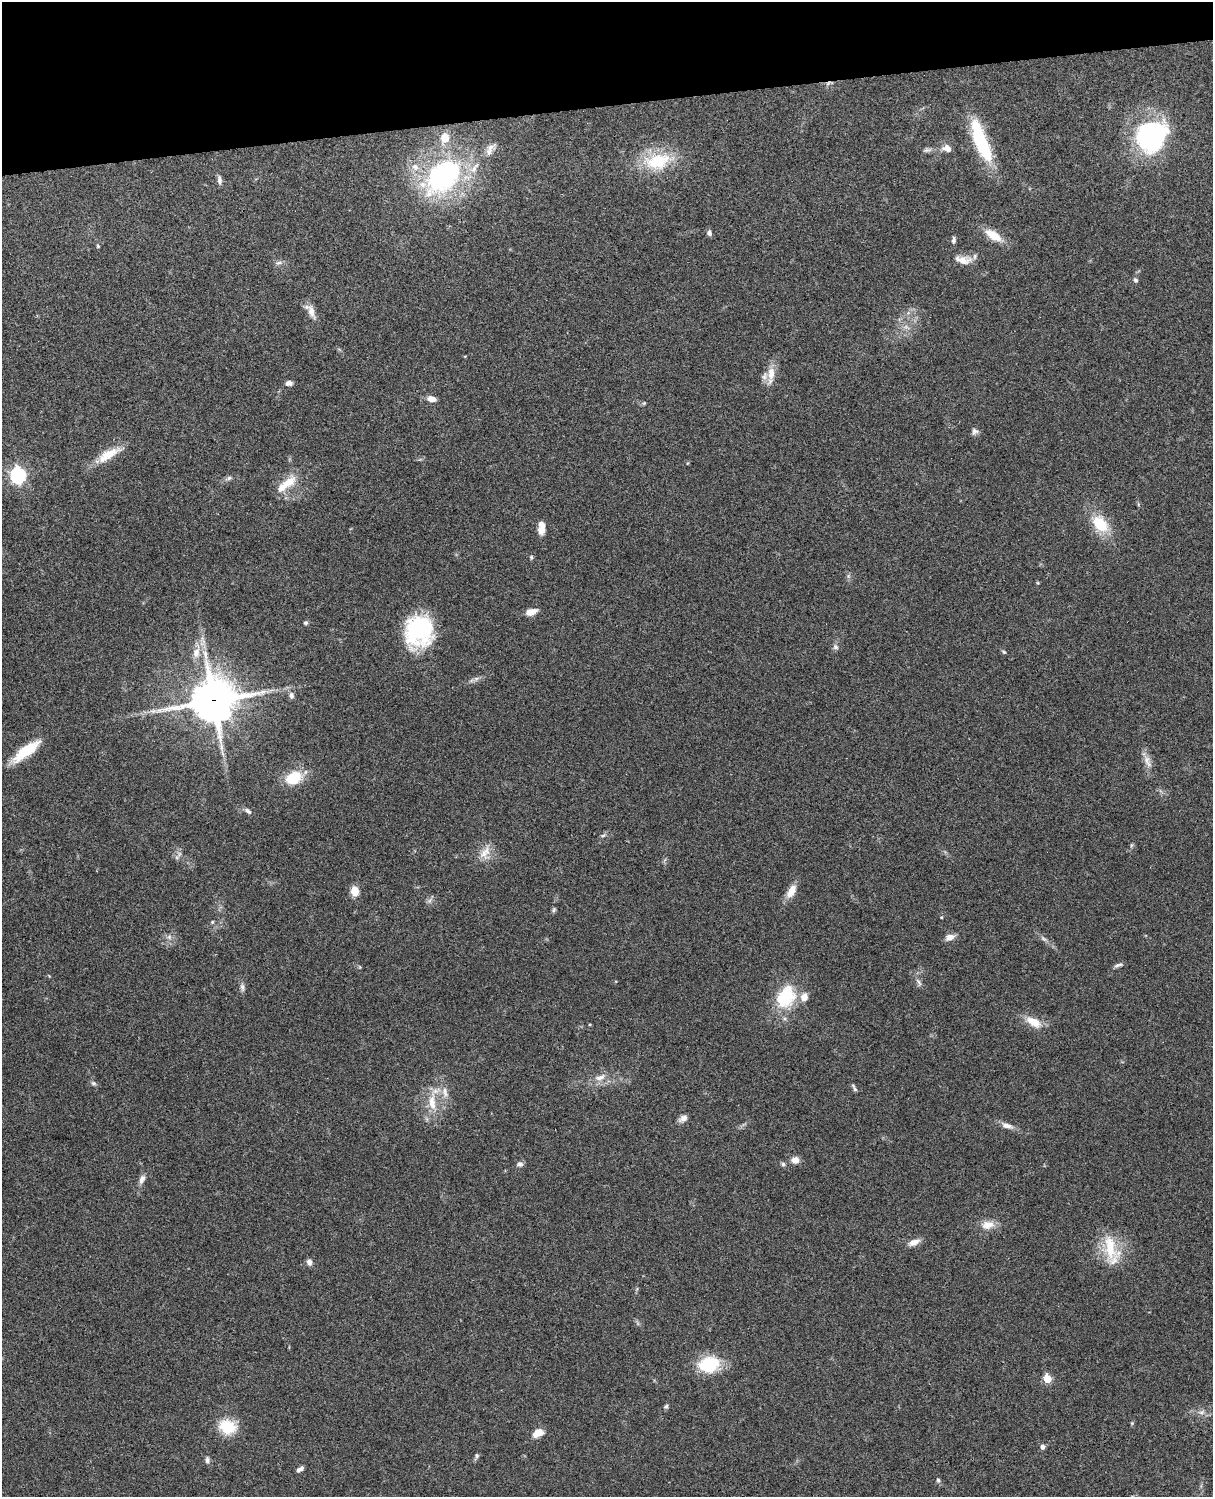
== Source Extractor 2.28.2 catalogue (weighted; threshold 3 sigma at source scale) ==
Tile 3 of 4 x 3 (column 3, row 1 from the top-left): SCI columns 2543-3753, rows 3153-4647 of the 5085 x 4924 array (HDU 1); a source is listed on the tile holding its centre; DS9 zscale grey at full resolution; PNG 1215 x 1499 px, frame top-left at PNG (2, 2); no overlay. Shown black and unused: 7% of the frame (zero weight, under 3 of 4 exposures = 6% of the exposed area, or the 3 px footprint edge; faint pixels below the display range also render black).
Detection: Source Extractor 2.28.2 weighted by HDU 2 'WHT'; one run over the whole footprint, this tile lists its part. Background 0.104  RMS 0.0065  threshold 0.0294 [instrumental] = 3 sigma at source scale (4.5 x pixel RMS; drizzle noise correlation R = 1.50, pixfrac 1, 0.05/0.05 arcsec/px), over >= 5 px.
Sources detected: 100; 1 too faint to see at this stretch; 1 inside a brighter object's white glare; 1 cosmic-ray / hot-pixel residue — not listed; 6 inside a brighter listed object's ellipse — not listed separately; the other 91 listed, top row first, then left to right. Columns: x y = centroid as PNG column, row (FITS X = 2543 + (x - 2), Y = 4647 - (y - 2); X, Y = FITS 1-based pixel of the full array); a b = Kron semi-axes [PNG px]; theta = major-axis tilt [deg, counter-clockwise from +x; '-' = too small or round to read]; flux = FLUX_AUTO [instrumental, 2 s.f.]
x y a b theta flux
1151 136 36 31 45 91
445 138 11 9 79 8.9
982 145 47 17 -65 39
947 148 11 8 -17 4.6
490 149 20 9 55 4.8
927 150 13 5 10 2.1
658 161 41 22 10 32
443 176 46 30 45 120
219 180 12 5 -84 2.5
709 233 7 6 - 2
993 235 18 8 -32 14
954 240 8 5 87 1.7
98 246 5 4 - 0.71
963 260 23 10 -6 7.9
279 263 11 5 17 2
1135 280 6 5 - 1.6
311 311 22 8 -72 5.9
465 356 5 3 - 0.47
771 375 28 9 83 8.5
289 383 8 6 3 2.5
431 399 9 6 -12 5.5
644 403 6 4 44 0.8
975 431 9 8 - 2.2
108 454 36 11 30 13
18 475 7 6 - 180
229 478 8 6 18 1.6
288 482 26 13 38 13
1100 524 21 14 -49 22
541 528 14 7 88 6.5
531 557 6 4 -78 0.91
848 576 7 4 72 1.2
1038 583 5 4 - 0.67
531 612 13 7 16 5.8
305 623 5 5 - 1.2
419 631 32 28 68 67
835 647 8 7 - 1.9
196 652 26 10 80 10
1004 652 7 5 -43 1
476 679 7 6 - 1.8
291 695 8 7 - 2.4
213 701 16 15 - 2100
26 751 34 10 37 22
1147 760 13 9 -75 4.6
294 778 22 15 28 18
248 811 11 6 -38 2.1
603 836 6 4 3 1
1131 845 6 4 88 0.84
485 853 21 14 67 8.6
179 854 7 4 72 1.5
355 891 10 8 -78 7.8
791 891 18 9 62 7.5
429 901 10 5 45 1.8
554 910 7 5 85 1.1
941 917 4 3 - 0.54
212 922 5 4 - 0.78
169 937 6 6 - 1.9
950 937 12 8 23 4
1043 939 10 5 -41 2.1
1118 965 13 4 17 1.9
919 982 13 5 -63 2.2
242 987 11 6 -82 2.2
786 997 32 23 59 32
1034 1022 22 11 -29 10
590 1024 5 3 - 0.56
600 1077 18 8 16 5.8
93 1083 7 5 -15 1.5
855 1089 9 4 -55 1.5
445 1092 18 8 -79 5.8
432 1102 27 10 -87 12
683 1118 11 7 34 3.1
1007 1126 18 7 -20 4.3
795 1160 10 9 - 3.9
520 1164 8 7 - 2.2
783 1164 5 5 - 1.3
142 1179 13 7 66 3.3
988 1225 19 11 10 7.4
914 1242 15 7 20 4.8
1110 1247 39 18 -83 24
309 1262 8 6 -77 2.6
709 1364 20 15 12 34
1047 1379 5 5 - 24
666 1406 6 5 - 1.2
1201 1412 10 6 8 2.9
1132 1423 5 4 - 0.72
228 1427 14 12 -18 25
538 1433 12 7 29 7.8
1042 1447 6 5 - 2.3
476 1456 8 5 71 1.5
207 1460 9 5 -89 1.7
300 1469 9 5 28 2
938 1480 7 5 -80 1.3
Overlapping masked pixels (flux is a lower limit): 1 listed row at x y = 213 701